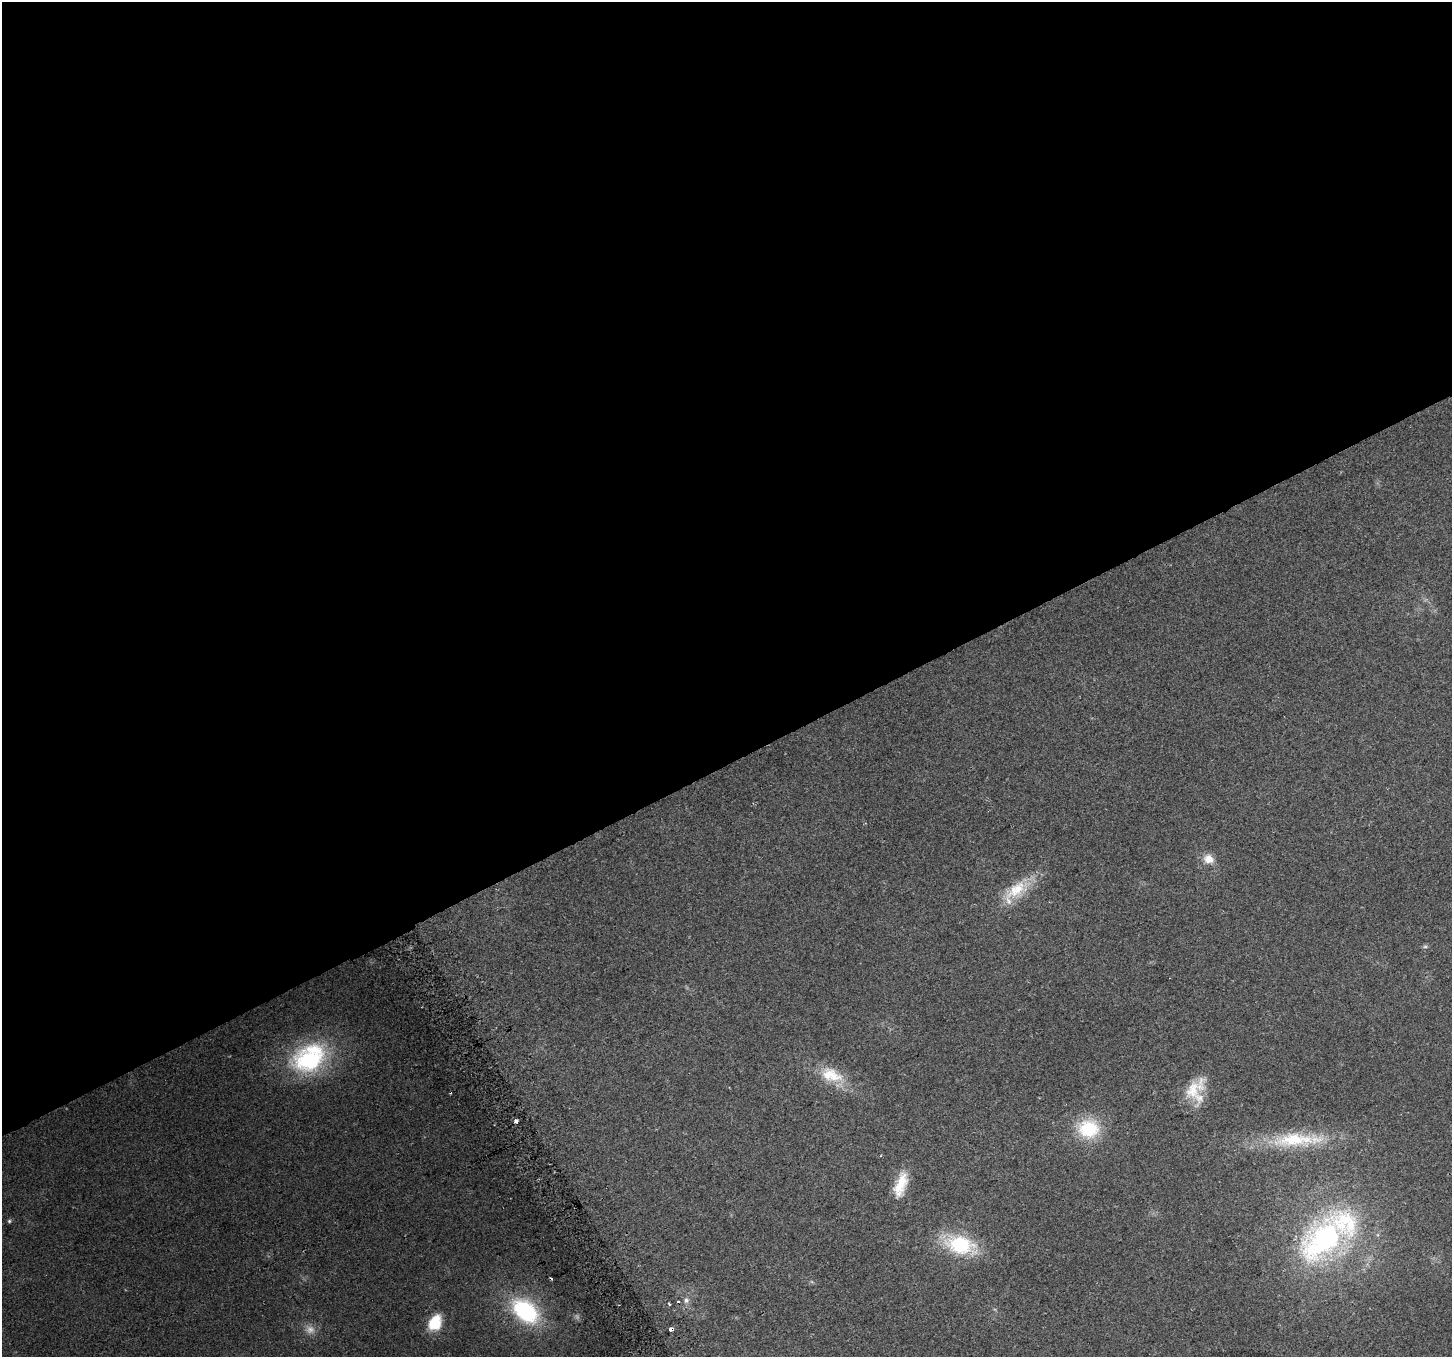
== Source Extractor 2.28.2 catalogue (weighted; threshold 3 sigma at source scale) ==
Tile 2 of 4 x 4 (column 2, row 1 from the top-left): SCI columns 1479-2928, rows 4188-5542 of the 5862 x 5723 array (HDU 1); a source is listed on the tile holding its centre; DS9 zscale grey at full resolution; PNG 1454 x 1359 px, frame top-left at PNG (2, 2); no overlay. Shown black and unused: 56% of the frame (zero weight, under 2 of 3 exposures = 2% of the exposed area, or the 3 px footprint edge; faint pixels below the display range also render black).
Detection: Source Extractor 2.28.2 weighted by HDU 2 'WHT'; one run over the whole footprint, this tile lists its part. Background 0.138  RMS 0.013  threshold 0.0574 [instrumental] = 3 sigma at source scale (4.5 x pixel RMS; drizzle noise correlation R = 1.50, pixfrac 1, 0.0396/0.0396 arcsec/px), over >= 5 px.
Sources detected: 24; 1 too faint to see at this stretch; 3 cosmic-ray / hot-pixel residue — not listed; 2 inside a brighter listed object's ellipse — not listed separately; the other 18 listed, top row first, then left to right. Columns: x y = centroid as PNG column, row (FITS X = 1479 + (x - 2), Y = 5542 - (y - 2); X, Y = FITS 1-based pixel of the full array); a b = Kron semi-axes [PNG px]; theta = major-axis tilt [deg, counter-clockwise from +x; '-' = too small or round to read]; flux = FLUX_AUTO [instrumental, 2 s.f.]
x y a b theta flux
1208 859 13 11 -24 13
1016 890 40 18 33 47
1425 946 6 5 - 2.2
309 1058 45 32 31 150
831 1075 33 19 -20 40
1193 1090 33 19 48 35
516 1121 3 3 - 42
1088 1129 21 19 -3 69
1294 1140 70 19 3 88
901 1185 32 13 72 32
9 1221 5 5 - 1.9
1324 1240 67 41 43 250
960 1245 32 18 -14 93
686 1300 8 7 - 5.1
669 1304 3 2 - 3.1
525 1311 29 19 -41 140
435 1323 17 12 60 39
671 1329 3 3 - 58
Overlapping masked pixels (flux is a lower limit): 1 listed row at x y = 671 1329